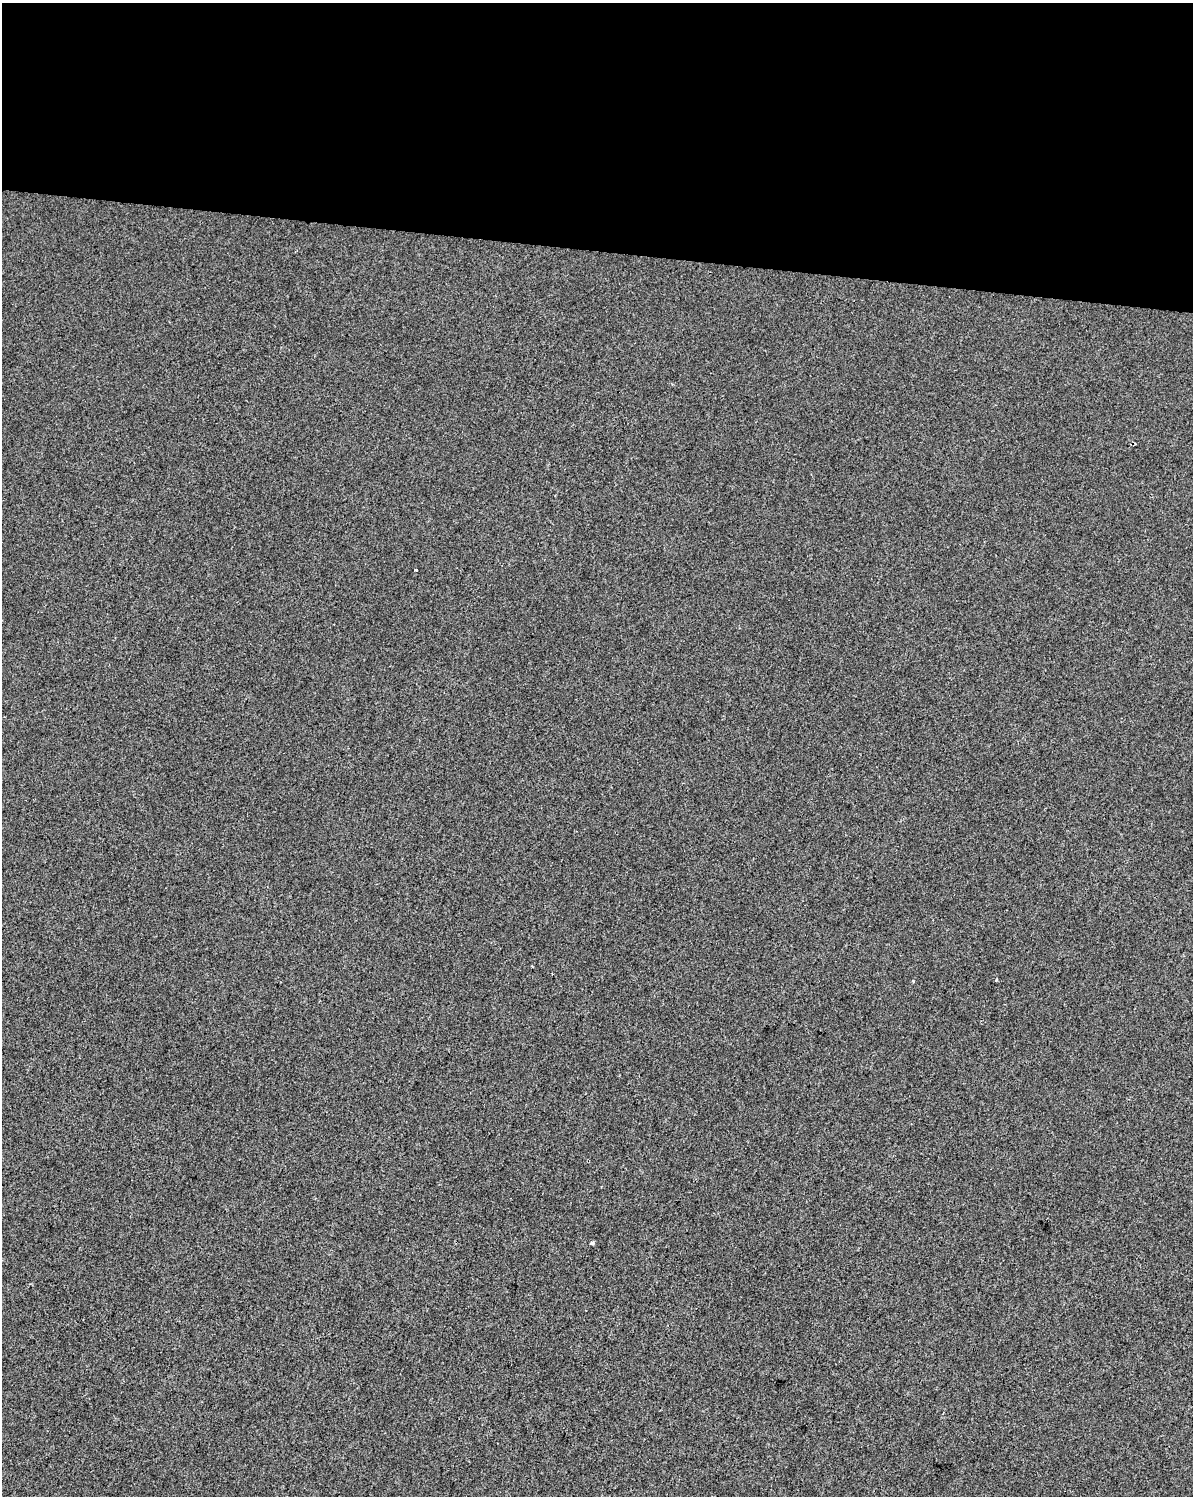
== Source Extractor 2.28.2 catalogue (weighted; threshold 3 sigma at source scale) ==
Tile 3 of 4 x 3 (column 3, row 1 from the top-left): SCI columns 2391-3581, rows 3271-4764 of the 4773 x 4990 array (HDU 1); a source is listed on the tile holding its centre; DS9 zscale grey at full resolution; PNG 1195 x 1498 px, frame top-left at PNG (2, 3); no overlay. Shown black and unused: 17% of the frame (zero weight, under 2 of 3 exposures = <1% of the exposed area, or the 3 px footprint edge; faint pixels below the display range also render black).
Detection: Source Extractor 2.28.2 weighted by HDU 2 'WHT'; one run over the whole footprint, this tile lists its part. Background -9.93e-05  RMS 0.0057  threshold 0.0255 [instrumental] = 3 sigma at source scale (4.5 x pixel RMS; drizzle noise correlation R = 1.50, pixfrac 1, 0.0396/0.0396 arcsec/px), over >= 5 px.
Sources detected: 4; all 4 listed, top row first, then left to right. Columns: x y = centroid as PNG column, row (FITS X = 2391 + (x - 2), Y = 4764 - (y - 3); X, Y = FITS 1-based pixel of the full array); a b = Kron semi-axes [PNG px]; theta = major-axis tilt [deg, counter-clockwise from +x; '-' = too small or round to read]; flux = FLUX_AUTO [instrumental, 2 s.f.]
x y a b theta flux
416 570 3 3 - 2.1
996 980 4 3 - 0.78
913 981 3 3 - 0.69
592 1243 4 3 - 3